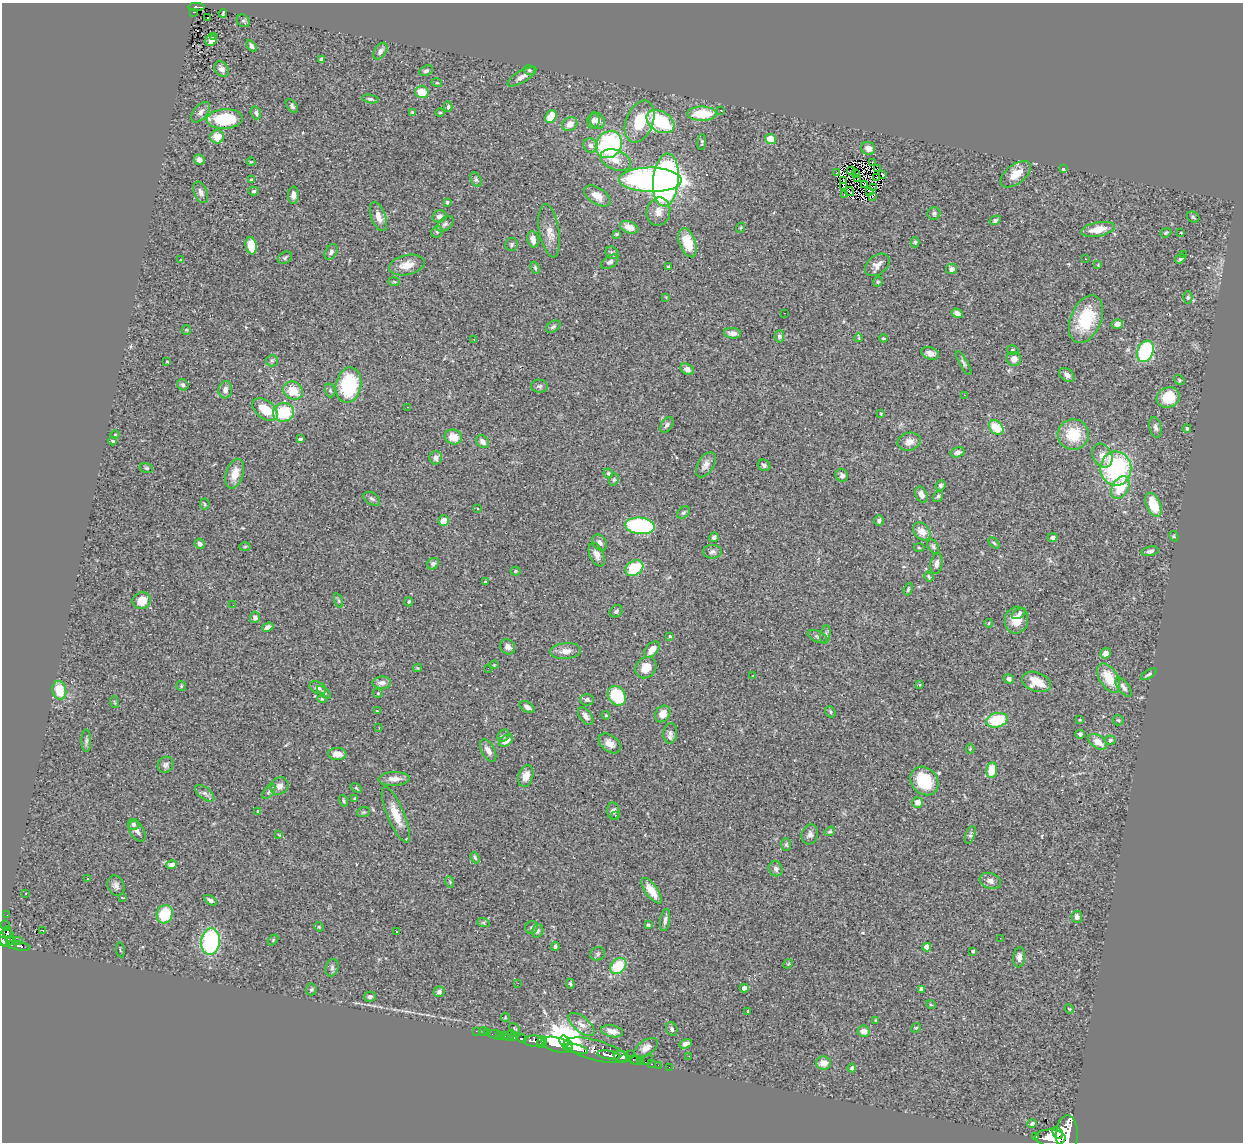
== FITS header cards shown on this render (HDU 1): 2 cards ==
NAXIS1  =                 1241
NAXIS2  =                 1140

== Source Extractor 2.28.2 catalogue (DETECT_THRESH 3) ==
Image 1241 x 1140 px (HDU 1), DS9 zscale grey, 1 PNG px = 1 image px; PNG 1245 x 1144 px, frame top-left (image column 1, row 1140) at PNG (2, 3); each listed source drawn as its Kron ellipse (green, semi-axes under 4 px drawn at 4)
Background 1.46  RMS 0.066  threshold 0.198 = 3 sigma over >= 5 px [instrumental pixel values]
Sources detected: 373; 2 with non-positive FLUX_AUTO (blend fragments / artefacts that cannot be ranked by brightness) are neither listed nor drawn; the other 371 listed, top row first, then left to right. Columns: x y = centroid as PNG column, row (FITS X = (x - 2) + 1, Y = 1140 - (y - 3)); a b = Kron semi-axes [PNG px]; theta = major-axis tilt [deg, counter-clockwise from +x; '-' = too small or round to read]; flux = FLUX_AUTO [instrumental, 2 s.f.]
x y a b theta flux
196 7 8 3 1 85
194 12 4 2 - 21
223 13 4 2 - 4.2
208 17 3 2 - 7.7
243 21 7 6 - 7.1
213 36 3 3 - 56
211 40 6 5 - 43
252 46 6 4 -54 10
380 51 9 5 57 17
321 59 4 3 - 9.3
222 69 8 6 -55 20
529 70 6 4 -13 7.5
426 71 7 5 24 11
522 77 16 6 30 24
437 83 5 3 - 3.6
422 92 7 6 - 80
370 99 8 4 -9 9.1
292 106 8 5 -51 12
448 107 5 3 - 8
721 110 3 2 - 3
201 112 12 7 50 19
412 112 4 4 - 5.4
440 112 5 3 - 4.2
256 113 6 5 - 10
702 114 15 7 1 150
551 117 7 5 60 84
225 119 18 9 3 230
593 120 8 6 74 16
598 121 8 7 - 30
640 122 22 13 69 150
660 122 15 10 -30 340
570 124 8 6 34 33
217 137 6 6 - 63
771 139 6 5 - 86
702 142 8 3 84 6.3
590 145 7 7 - 18
609 145 14 12 51 550
868 148 7 6 - 33
199 160 5 5 - 18
616 160 16 10 -22 55
251 162 4 3 - 3.5
872 163 2 2 - 4
878 169 3 2 - 8
1063 169 4 3 - 6
851 171 4 2 - 2
837 172 3 2 - 0.49
855 174 3 2 - 2.2
882 174 3 2 - 4.7
1016 174 18 9 37 72
877 177 2 2 - 4.5
858 178 2 2 - 2.8
252 180 3 3 - 8.8
476 180 7 5 -63 8.1
650 180 31 12 -1 1900
666 180 26 13 85 1100
844 180 4 2 - 3.7
864 185 4 2 - 1.9
844 186 3 2 - 2.7
874 187 4 2 - 0.5
253 191 5 4 - 8.1
849 191 4 2 - 2.7
870 191 4 2 - 3.2
201 192 11 6 -66 19
845 194 2 2 - 5.5
293 195 8 5 89 21
597 196 15 8 -32 41
873 196 3 2 - 2.3
447 202 4 3 - 6.9
658 212 14 12 78 48
934 213 6 6 - 11
378 216 15 7 -69 41
439 216 7 6 - 17
1193 217 6 5 - 8.4
995 220 6 4 29 8.9
445 224 10 6 40 13
629 227 9 5 -21 48
740 228 5 3 - 4.4
1098 229 17 7 11 71
549 231 27 10 -81 48
437 232 6 5 - 8.4
1166 233 6 4 22 5.3
1181 233 4 2 - 3
616 234 3 3 - 6.6
533 239 8 5 -80 31
915 242 5 4 - 6.7
688 243 15 8 -70 94
512 244 6 6 - 9.3
251 246 8 5 -80 110
331 252 8 6 58 13
612 253 7 5 -43 9.1
1184 254 3 2 - 33
285 258 7 5 30 9
1085 259 3 2 - 4.7
1180 259 5 3 - 9.1
181 260 3 3 - 7
610 262 10 5 34 12
407 265 18 10 13 56
877 265 14 9 39 30
1098 265 4 3 - 4
668 267 4 3 - 5.8
535 268 6 4 -69 7.2
952 269 6 5 - 16
394 282 5 3 - 4.9
878 282 5 4 - 5.9
666 297 3 3 - 3.1
1188 297 6 4 90 7.2
785 313 2 2 - 3.8
957 313 6 4 -31 19
1086 319 25 15 67 200
1117 324 6 5 - 22
553 327 8 5 32 9.2
186 330 5 4 - 5.6
733 333 8 5 -4 22
779 336 6 5 - 13
859 338 4 2 - 2.7
884 338 4 3 - 5
474 339 3 2 - 5.8
1013 350 6 4 -17 6.9
1145 351 11 8 69 370
930 353 9 6 -19 21
1014 359 7 7 - 32
272 361 6 5 - 8.7
167 362 3 2 - 4.7
964 363 13 3 -60 10
687 369 7 5 -32 20
1067 375 8 6 -37 19
1179 380 6 4 -36 5.1
183 385 6 5 - 9
348 385 18 12 79 310
539 386 8 6 -3 11
225 390 8 7 - 20
330 390 7 5 -75 7.3
293 391 10 8 -33 85
965 395 2 2 - 2.6
1168 397 12 10 26 140
408 407 2 2 - 2.4
265 410 14 8 -38 99
283 412 10 9 - 190
881 413 4 2 - 3.1
667 425 8 5 52 12
1155 427 10 6 -75 14
996 428 8 6 -44 100
1187 428 4 4 - 9.6
115 434 4 3 - 3.3
1073 434 15 15 - 150
453 437 9 7 -14 52
300 439 4 2 - 6.7
113 441 4 3 - 5.5
482 442 7 5 -46 20
909 442 12 9 12 29
957 452 7 5 17 14
1102 456 12 9 -60 37
436 458 7 6 - 25
706 465 14 8 58 26
764 465 6 5 - 11
146 468 7 5 -16 7.4
1116 469 17 15 -89 570
608 473 5 4 - 8.1
235 474 15 8 73 57
842 475 7 6 - 16
614 479 6 5 - 7.8
940 485 5 5 - 8.6
1120 488 12 8 60 120
921 495 8 5 -65 25
938 496 6 4 56 7.4
372 499 9 6 -32 11
205 504 5 5 - 5.4
1153 505 13 7 -66 130
477 509 3 3 - 5.3
684 512 7 5 43 7.8
443 521 5 5 - 40
879 521 5 4 - 9.8
640 526 14 8 -6 450
922 531 10 7 -46 40
1174 536 5 4 - 4.4
714 537 5 4 - 11
1053 537 5 4 - 17
599 543 9 7 -54 21
994 543 6 4 -45 6.1
199 544 5 5 - 16
245 546 5 3 - 4.7
933 547 8 5 -60 8.6
919 548 5 3 - 4.7
1150 551 8 4 12 12
712 552 9 7 1 14
597 555 12 7 -65 28
433 564 6 5 - 12
937 564 10 6 79 22
634 568 10 7 31 170
515 571 5 4 - 5.6
929 577 5 4 - 6
485 581 3 3 - 5
908 589 6 3 72 6.4
142 601 9 8 - 60
339 601 7 3 -71 6.5
409 602 5 3 - 4.7
233 605 3 2 - 4.2
616 611 7 5 35 11
1019 613 8 4 31 9.5
255 617 5 5 - 16
1016 620 13 11 78 64
989 623 4 2 - 3
268 627 6 4 24 16
825 634 9 5 81 12
670 636 4 4 - 6.2
817 636 10 5 -23 11
508 647 8 7 - 20
652 650 9 6 48 44
566 651 15 8 5 35
1105 653 6 5 - 24
494 665 4 4 - 4.3
417 668 4 3 - 4.4
488 668 3 2 - 3.8
646 668 11 9 46 66
1149 674 9 4 30 9.8
753 676 3 3 - 3.3
1109 678 16 9 -59 110
1009 679 5 4 - 13
1037 682 15 9 -19 80
382 683 9 6 1 23
919 685 4 3 - 4.6
181 686 5 4 - 5.2
1124 687 11 5 -53 17
318 688 9 6 -24 14
59 690 9 7 -76 100
324 693 8 4 -42 8.6
378 693 5 5 - 4.8
617 696 10 8 -54 190
322 699 5 4 - 5.1
587 700 7 6 - 11
114 702 6 3 -71 4.7
527 707 8 5 -30 15
377 711 2 2 - 2.5
830 712 6 5 - 7.1
663 714 9 7 55 40
606 715 4 3 - 4.6
586 716 10 6 -53 20
997 720 11 7 13 170
1080 720 3 3 - 6.2
1118 720 5 5 - 6
379 728 3 3 - 4.2
670 733 10 7 84 17
1080 734 5 4 - 11
503 736 6 5 - 8.1
1110 740 5 4 - 8.7
86 741 11 5 -88 11
506 741 8 5 33 35
1098 742 10 6 -34 45
610 743 12 8 -38 32
970 749 4 4 - 4.1
488 750 12 6 -61 27
337 754 9 6 -2 32
166 765 8 7 - 14
992 770 8 5 80 84
526 776 11 7 72 37
394 779 15 7 3 35
924 781 15 13 -47 190
279 786 9 8 - 23
356 788 6 3 -37 4.4
269 792 8 4 53 8.4
205 793 11 5 -37 16
355 798 3 3 - 8.1
343 801 6 3 -70 6.2
918 802 5 5 - 31
258 811 4 4 - 6.1
613 811 8 6 -87 22
363 812 6 4 19 5.8
396 815 30 8 -67 75
616 816 3 2 - 7.1
133 824 5 5 - 14
137 831 11 6 -58 21
830 831 5 3 - 5.7
810 834 10 8 69 17
279 835 4 3 - 3.5
970 835 9 5 70 8.6
786 844 6 5 - 6.6
475 858 6 4 -68 7.3
172 865 5 4 - 17
776 869 7 7 - 15
88 879 3 3 - 5.6
990 881 11 7 -19 24
450 882 6 3 -72 4.8
116 886 10 8 -69 19
652 891 15 6 -54 68
26 893 2 2 - 4.1
122 898 3 3 - 5.2
210 900 7 4 -33 12
165 914 9 8 - 150
7 915 2 2 - 5.2
1077 917 6 5 - 18
665 920 11 5 80 15
483 922 6 4 -19 5.9
5 925 5 3 - 38
648 925 3 3 - 6.4
319 927 5 4 - 4.5
531 927 6 6 - 8.4
43 930 3 3 - 21
397 931 3 3 - 10
537 931 7 5 71 12
7 932 6 3 -71 200
7 937 9 7 82 590
1000 938 2 2 - 16
11 940 4 3 - 87
273 940 6 4 47 4.7
3 941 5 4 - 270
18 941 2 2 - 9.4
210 941 13 9 84 480
12 944 4 2 - 180
18 946 12 3 -11 110
555 947 4 3 - 9.8
927 947 4 4 - 77
120 950 7 2 -79 3.9
973 951 3 3 - 8.5
598 954 7 6 - 9.4
1019 957 10 6 84 21
788 964 5 4 - 4.5
618 966 9 7 43 150
332 968 9 6 76 13
518 983 2 2 - 10
570 984 5 4 - 5.9
744 988 4 4 - 29
311 989 6 5 - 6.7
922 989 4 4 - 30
439 992 5 5 - 12
370 997 6 5 - 14
931 1005 5 3 - 4.4
1069 1009 5 4 - 4.2
748 1011 3 2 - 3.4
505 1017 4 4 - 4
876 1020 4 4 - 3.8
581 1024 16 7 -40 33
515 1028 6 2 -45 3.2
916 1028 5 4 - 5.7
672 1029 7 5 -67 9
476 1031 2 2 - 5.5
612 1031 11 6 -12 33
863 1031 6 5 - 29
483 1032 4 2 - 6.9
487 1033 3 2 - 5.5
494 1034 5 2 - 17
500 1035 2 2 - 11
510 1035 6 2 47 18
505 1036 3 3 - 38
514 1038 4 3 - 320
522 1039 4 3 - 180
534 1041 11 5 -1 1200
564 1041 5 5 - 18000
542 1042 6 4 64 730
686 1044 6 4 21 20
557 1045 16 7 -15 11000
568 1045 5 4 - 5700
646 1048 13 7 34 32
575 1049 13 4 -12 1500
596 1050 32 10 -15 1900
609 1055 11 4 -9 1900
630 1055 2 2 - 11
689 1056 2 2 - 2.4
622 1057 8 5 -18 1300
635 1060 6 3 -20 41
647 1060 6 2 45 79
641 1062 3 2 - 12
824 1063 7 6 - 39
651 1064 3 2 - 25
658 1065 2 2 - 13
669 1067 2 2 - 12
852 1068 4 4 - 15
1032 1124 5 4 - 9.4
1058 1133 6 5 - 1300
1067 1135 19 11 89 6900
1036 1137 3 3 - 84
1050 1138 15 8 -2 4800
At the frame edge (FLAGS 8, measured only in part): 2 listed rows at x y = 3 941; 1067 1135
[2 non-positive-flux detections neither listed nor drawn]